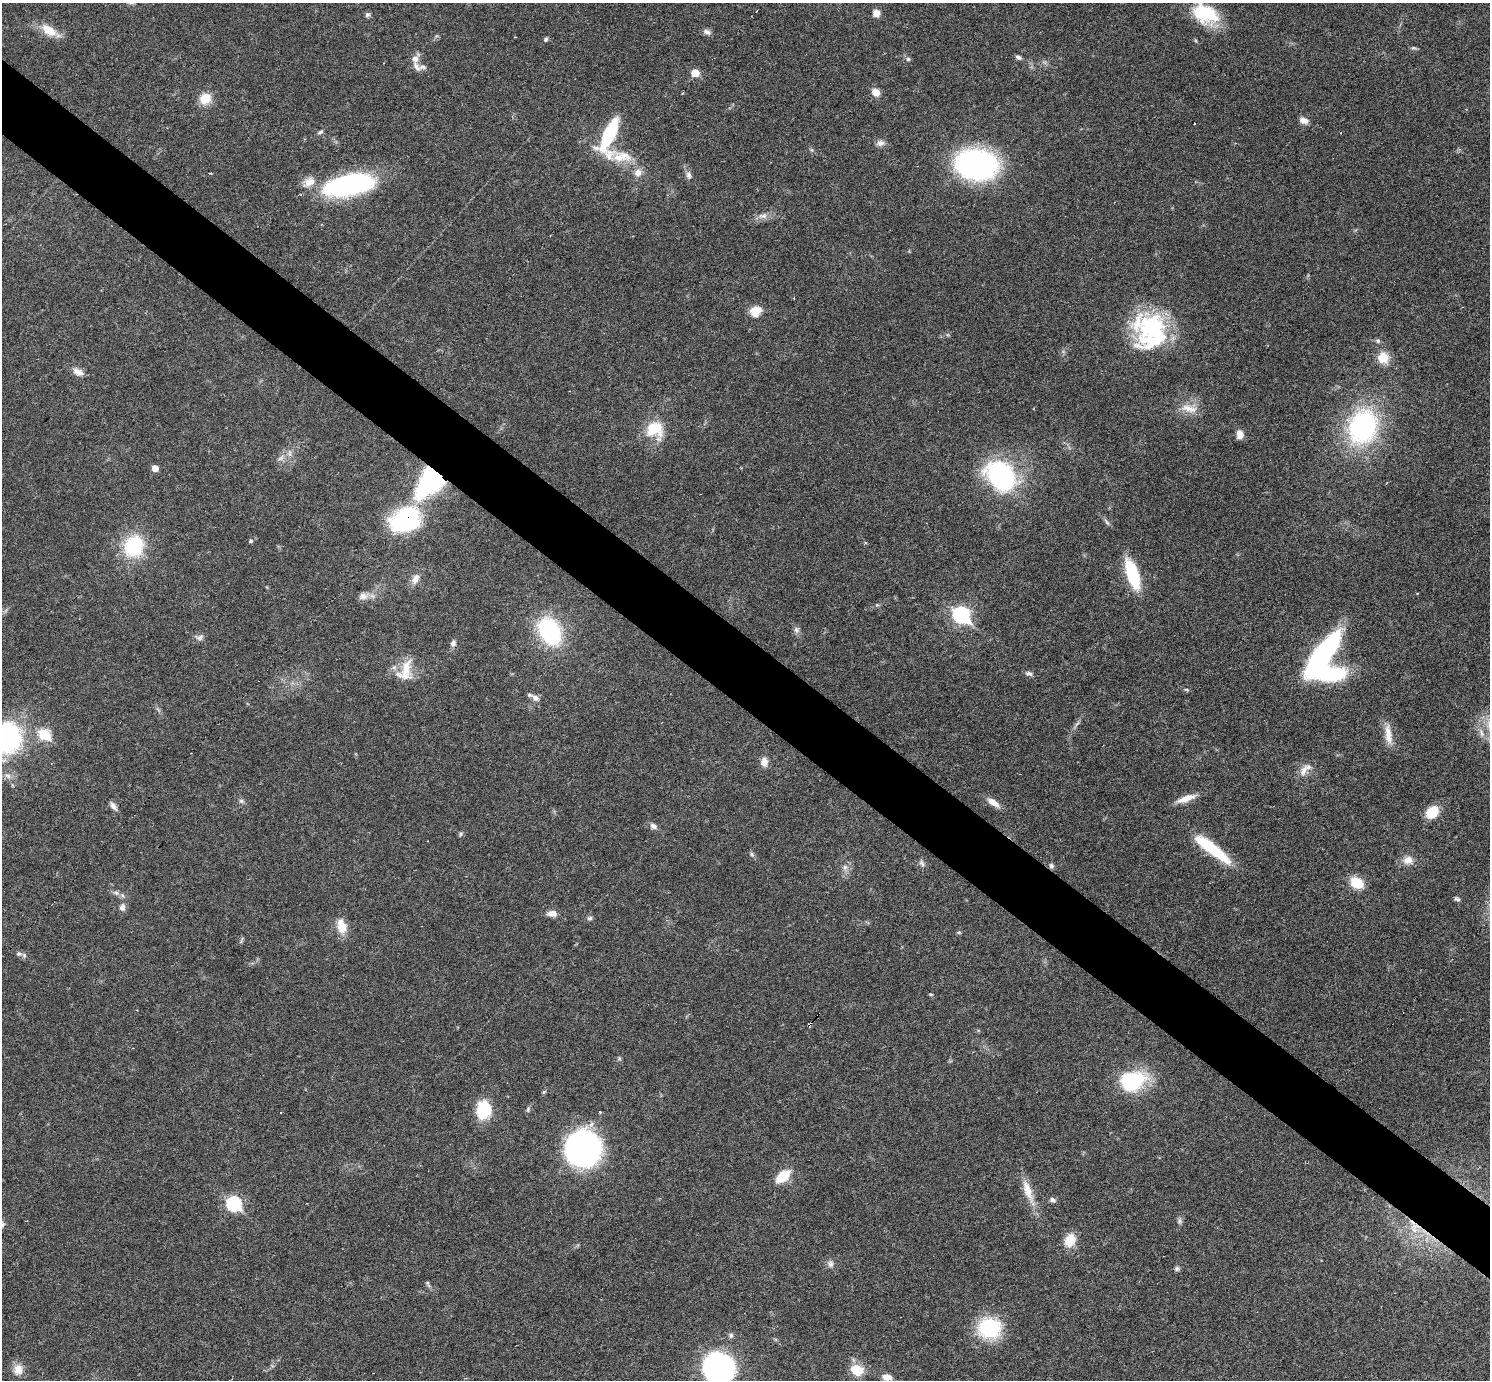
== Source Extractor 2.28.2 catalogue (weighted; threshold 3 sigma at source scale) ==
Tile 11 of 4 x 4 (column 3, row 3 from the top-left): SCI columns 2978-4465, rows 1672-3049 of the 5953 x 5957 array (HDU 1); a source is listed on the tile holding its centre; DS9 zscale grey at full resolution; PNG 1492 x 1382 px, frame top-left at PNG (2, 3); no overlay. Shown black and unused: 5% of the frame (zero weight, under 3 of 6 exposures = <1% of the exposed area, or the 3 px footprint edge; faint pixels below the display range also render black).
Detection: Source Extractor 2.28.2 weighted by HDU 2 'WHT'; one run over the whole footprint, this tile lists its part. Background 0.0199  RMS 0.0021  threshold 0.00846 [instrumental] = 3 sigma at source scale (4.09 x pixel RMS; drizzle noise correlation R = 1.36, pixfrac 0.8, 0.05/0.05 arcsec/px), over >= 5 px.
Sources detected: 124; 5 inside a brighter object's white glare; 2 cosmic-ray / hot-pixel residue — not listed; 3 inside a brighter listed object's ellipse — not listed separately; the other 114 listed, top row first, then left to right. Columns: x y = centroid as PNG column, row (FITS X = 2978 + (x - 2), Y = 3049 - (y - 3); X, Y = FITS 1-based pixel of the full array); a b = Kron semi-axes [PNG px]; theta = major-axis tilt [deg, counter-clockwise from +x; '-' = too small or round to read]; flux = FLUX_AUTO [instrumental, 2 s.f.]
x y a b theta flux
876 13 8 8 - 1.4
1205 14 31 20 -26 10
367 15 7 6 - 0.46
49 30 27 12 -31 3.4
707 32 11 7 -20 0.75
546 39 6 5 - 0.39
1413 48 7 5 -6 0.35
1018 57 8 5 -24 0.5
415 59 12 8 66 1.3
908 59 5 5 - 0.36
422 67 10 7 -1 0.72
695 73 6 5 - 4
876 92 9 8 - 1.7
682 93 3 3 - 0.22
205 99 14 12 35 3.4
1304 121 10 7 -20 1.3
320 132 8 4 26 0.4
609 134 35 12 70 15
880 143 11 8 -9 0.93
812 150 6 4 -71 0.29
622 157 37 15 -4 5.4
976 164 28 20 -10 62
210 173 3 2 - 0.31
638 173 10 9 - 1.4
689 175 11 7 -72 0.82
349 185 49 18 11 38
763 216 15 8 9 1.3
755 311 12 10 30 3
1149 328 48 35 59 21
1378 341 7 6 - 0.41
1383 358 15 14 - 3.1
78 372 15 8 -26 1.4
1189 408 26 10 -11 2.7
1363 427 30 25 69 35
654 429 23 20 -44 6.5
1240 434 9 7 -82 1.6
290 453 10 5 -90 0.69
281 458 10 7 35 0.89
155 468 5 5 - 1.8
1001 476 31 24 -40 32
404 518 37 23 36 20
1107 522 11 5 -49 0.51
251 541 5 4 - 0.49
134 546 19 16 65 14
1132 574 34 12 -72 10
415 579 14 9 65 1.6
363 596 12 10 16 1.3
877 605 6 3 -17 0.24
961 615 8 7 - 48
796 630 10 8 -90 0.73
549 631 22 15 -60 26
200 638 9 7 24 0.76
453 643 9 7 81 0.73
1322 656 51 16 56 35
406 668 29 18 66 4.7
1029 674 9 6 -8 0.63
1186 689 6 4 -2 0.26
535 698 12 8 -26 0.98
1077 724 11 3 50 0.47
1481 733 14 6 -71 1.2
44 734 7 6 - 13
1388 736 28 9 -88 2.6
6 738 29 26 54 36
764 762 10 8 -88 1.6
1304 771 19 9 66 1.7
1186 799 26 7 20 2.3
241 801 7 5 -41 0.45
993 802 16 6 -35 1.9
113 806 12 6 -53 0.88
1432 812 16 12 40 3.8
653 826 9 7 -34 0.89
460 834 7 5 62 0.34
1212 849 48 11 -38 9.7
752 854 7 5 -47 0.42
1408 860 14 11 1 1.9
922 864 12 6 -64 0.66
1051 866 7 6 - 0.53
845 867 8 7 - 0.89
1356 883 10 8 -34 7
116 893 9 6 -29 0.73
1457 899 8 5 -29 0.44
122 907 10 7 79 0.9
552 913 11 7 0 1.3
590 918 7 6 - 0.47
341 926 17 11 -77 3.3
959 932 7 3 -8 0.22
242 940 11 2 72 0.25
19 954 9 7 -22 0.65
931 994 7 3 -8 0.22
137 1010 3 3 - 0.12
810 1024 4 3 - 0.8
619 1058 6 5 - 0.29
1133 1081 33 23 19 13
528 1109 9 5 80 0.42
483 1110 18 14 79 8.1
599 1112 4 3 - 0.24
281 1113 3 2 - 0.25
583 1149 32 32 - 53
783 1176 13 8 40 6.6
1028 1192 40 10 -70 3.8
1052 1200 9 6 -27 0.61
234 1204 7 7 - 28
1180 1221 9 6 89 0.56
1414 1230 17 10 -59 3.3
1070 1240 12 10 67 4.4
830 1264 10 8 -88 0.86
1177 1269 7 6 - 0.47
428 1284 11 5 -65 0.39
989 1328 19 16 -10 18
731 1335 7 6 - 0.48
719 1368 28 27 - 42
18 1369 15 13 90 2
856 1370 13 10 -24 4.4
887 1377 11 7 -9 1.4
Overlapping masked pixels (flux is a lower limit): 4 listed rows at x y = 404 518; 1051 866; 810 1024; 1414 1230
Isophote crosses this tile's border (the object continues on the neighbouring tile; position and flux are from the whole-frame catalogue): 4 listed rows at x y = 1205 14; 1481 733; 6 738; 719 1368